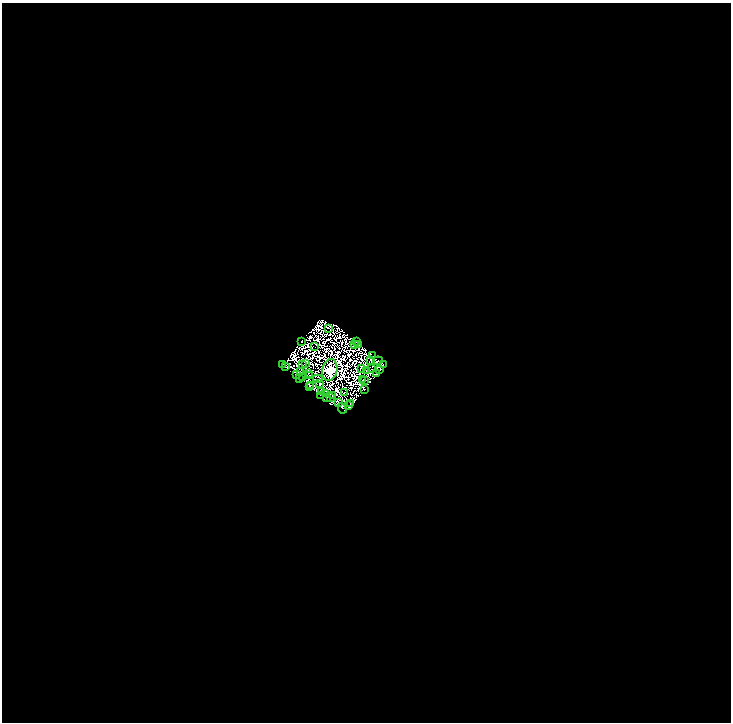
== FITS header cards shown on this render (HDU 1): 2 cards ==
NAXIS1  =                 1457
NAXIS2  =                 1440

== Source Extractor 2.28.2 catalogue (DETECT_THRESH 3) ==
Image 1457 x 1440 px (HDU 1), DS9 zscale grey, zoomed out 1/2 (1 PNG px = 2 x 2 image px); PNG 733 x 724 px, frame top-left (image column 1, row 1439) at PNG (2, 3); each listed source drawn as its Kron ellipse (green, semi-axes under 4 px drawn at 4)
Background 0.707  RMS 1.7e-04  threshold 5.05e-04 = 3 sigma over >= 5 px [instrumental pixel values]
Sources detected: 205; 161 cannot appear on this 1/2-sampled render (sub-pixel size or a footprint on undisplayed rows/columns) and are neither listed nor drawn; the other 44 listed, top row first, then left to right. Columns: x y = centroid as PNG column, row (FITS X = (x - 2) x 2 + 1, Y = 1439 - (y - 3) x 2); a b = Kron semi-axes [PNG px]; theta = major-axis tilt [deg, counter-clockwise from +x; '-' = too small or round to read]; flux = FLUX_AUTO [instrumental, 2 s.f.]
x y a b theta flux
328 328 2 2 - 0.6
301 341 2 2 - 110
356 342 2 1 - 17
355 344 3 2 - 7
359 344 4 1 - 28
314 346 3 1 - 17
372 356 2 1 - 16
371 360 3 1 - 6.6
378 361 5 2 - 57
305 363 2 1 - 7.5
282 364 2 1 - 29
383 364 2 1 - 39
303 365 2 1 - 12
285 367 2 1 - 46
361 368 3 2 - 18
372 369 3 1 - 5.8
330 370 11 7 77 22000
367 370 3 1 - 17
380 370 2 1 - 7.8
301 371 2 1 - 5.8
308 373 2 1 - 3.2
377 374 3 2 - 19
296 375 3 2 - 28
310 375 2 1 - 20
302 377 3 1 - 6
300 379 2 1 - 3.4
318 379 5 1 - 5.8
363 380 2 1 - 12
365 380 2 1 - 1.8
319 383 3 1 - 3.3
310 385 4 1 - 31
310 387 3 2 - 56
364 389 2 1 - 45
321 391 2 1 - 1.5
345 392 2 1 - 6.6
326 393 2 1 - 4.4
321 395 3 2 - 19
333 396 3 1 - 9
327 397 3 1 - 9.4
331 397 3 1 - 4.8
339 402 3 1 - 6.8
350 403 2 1 - 10
349 405 2 1 - 27
342 408 5 2 - 69
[161 sub-pixel or undisplayed-footprint detections neither listed nor drawn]